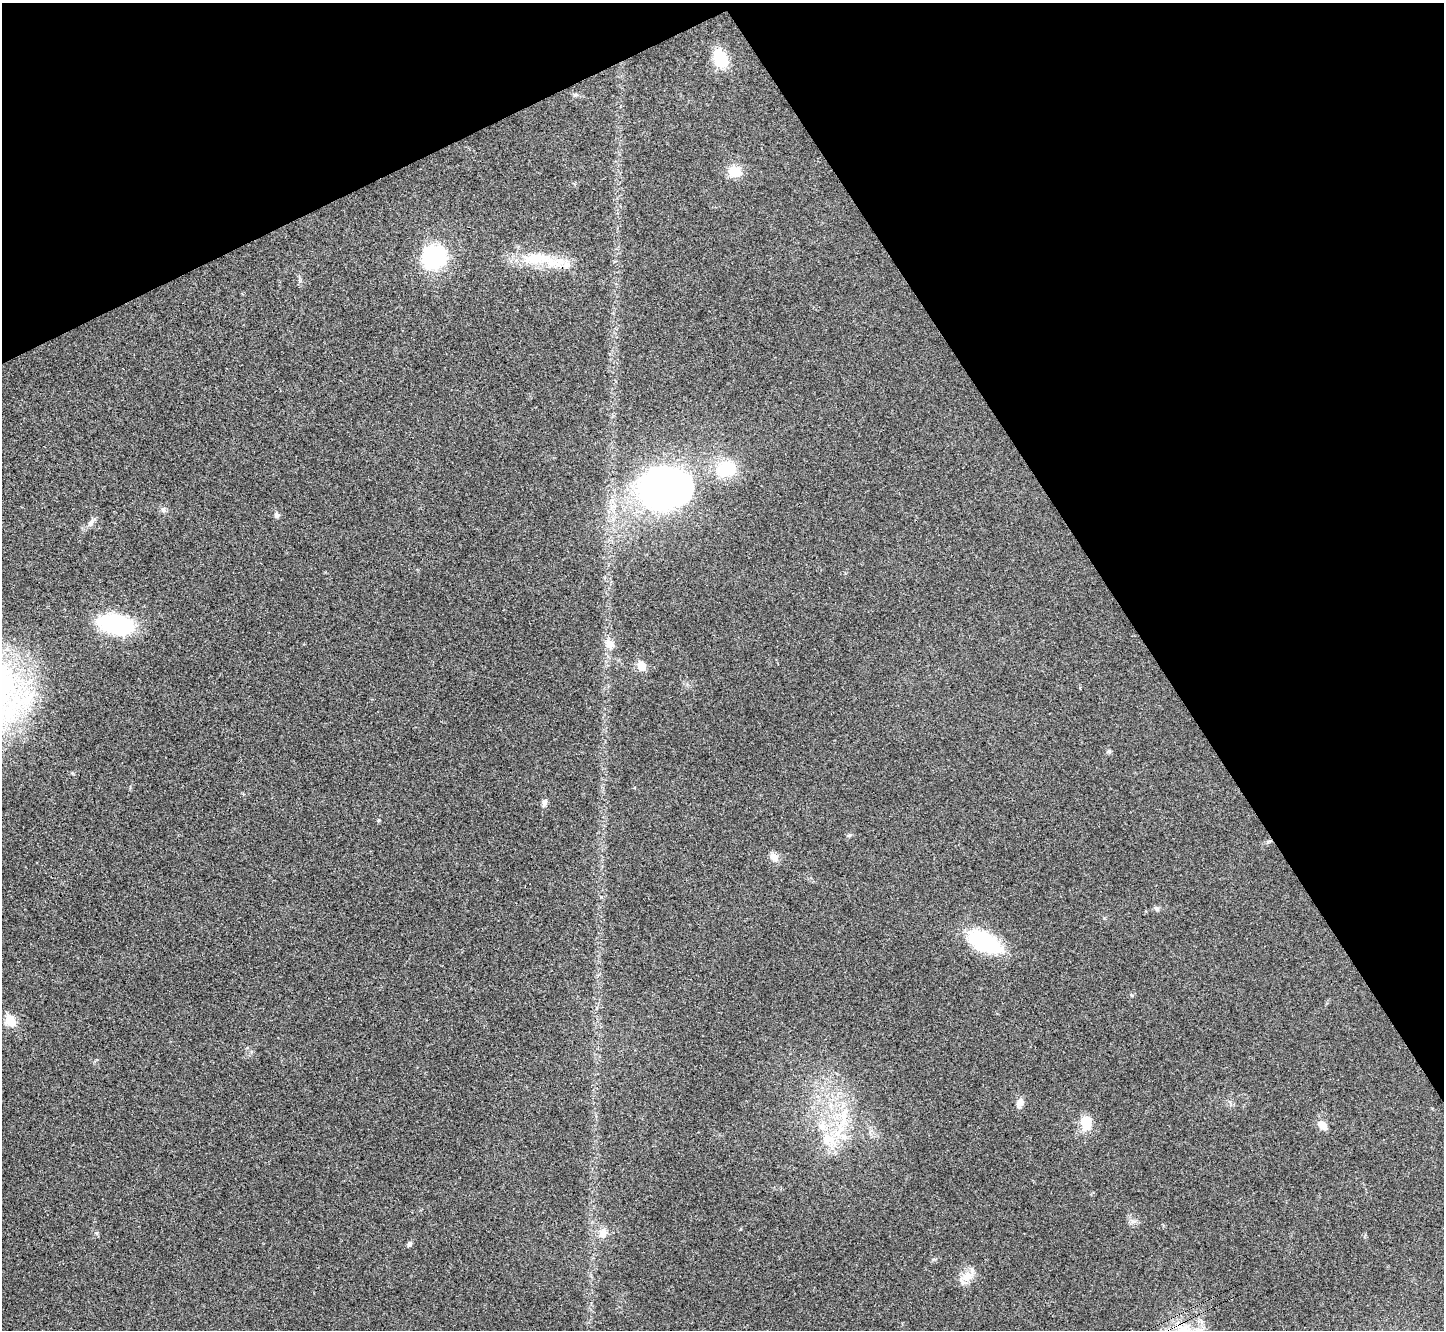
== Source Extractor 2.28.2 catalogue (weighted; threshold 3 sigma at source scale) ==
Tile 3 of 4 x 4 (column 3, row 1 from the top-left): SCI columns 2892-4333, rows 4149-5476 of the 5785 x 5777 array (HDU 1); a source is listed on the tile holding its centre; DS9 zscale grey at full resolution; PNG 1446 x 1332 px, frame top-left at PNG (2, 3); no overlay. Shown black and unused: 28% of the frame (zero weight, under 3 of 4 exposures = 1% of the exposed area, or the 3 px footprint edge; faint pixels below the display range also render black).
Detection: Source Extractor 2.28.2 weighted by HDU 2 'WHT'; one run over the whole footprint, this tile lists its part. Background 0.025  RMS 0.0049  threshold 0.022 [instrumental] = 3 sigma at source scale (4.5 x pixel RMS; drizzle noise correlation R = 1.50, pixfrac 1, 0.05/0.05 arcsec/px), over >= 5 px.
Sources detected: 34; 3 inside a brighter listed object's ellipse — not listed separately; the other 31 listed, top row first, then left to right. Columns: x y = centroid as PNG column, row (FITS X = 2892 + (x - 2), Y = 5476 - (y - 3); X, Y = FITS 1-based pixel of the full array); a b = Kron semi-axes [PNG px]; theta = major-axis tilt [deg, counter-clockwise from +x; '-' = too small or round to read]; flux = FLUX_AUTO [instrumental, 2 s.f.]
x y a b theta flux
720 58 16 11 -65 20
575 95 6 4 0 0.88
735 171 17 14 -13 8
434 257 25 23 46 45
538 258 54 18 -4 23
726 469 22 18 18 21
663 488 40 34 13 290
163 510 9 7 -55 1.6
277 515 8 7 - 1.4
91 523 14 6 58 2.4
116 624 27 15 -9 65
609 644 15 10 -43 4.8
641 666 6 5 - 14
1109 751 6 6 - 0.98
544 802 9 6 75 2.1
849 835 8 5 27 0.89
774 857 12 9 -51 3.6
1156 908 8 6 -43 1.3
984 942 35 18 -26 45
1131 995 6 4 -88 0.53
10 1020 6 6 - 25
1020 1103 12 8 66 2.8
844 1117 35 13 89 19
1086 1123 18 12 87 10
1322 1125 12 8 -48 4.8
829 1140 27 19 -48 16
1133 1221 10 6 0 1.8
97 1233 7 4 -89 0.73
603 1233 14 11 68 4.9
409 1244 7 5 55 1.2
968 1275 25 12 38 6.8
Overlapping masked pixels (flux is a lower limit): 1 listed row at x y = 538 258
Unlisted compact peaks at least as high as the median listed source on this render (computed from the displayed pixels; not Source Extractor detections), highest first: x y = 379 820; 933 1259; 1104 918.